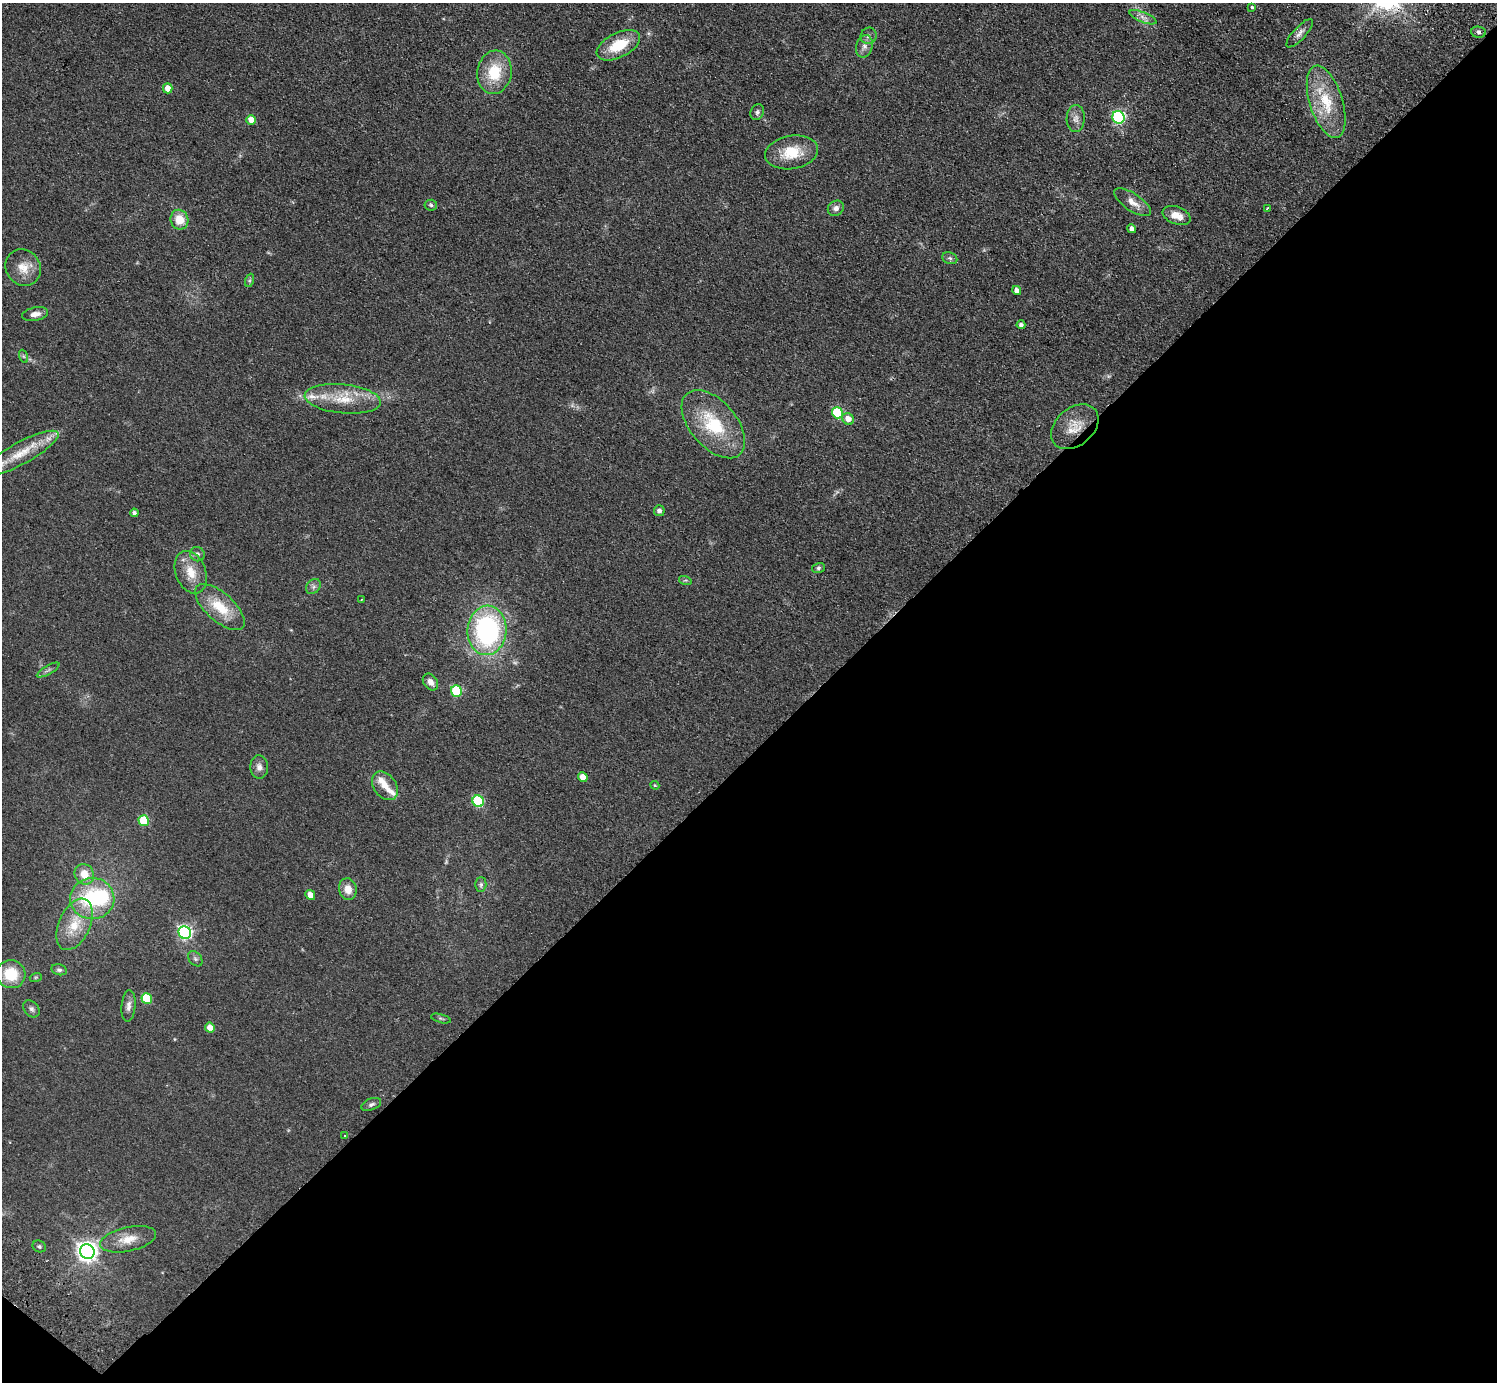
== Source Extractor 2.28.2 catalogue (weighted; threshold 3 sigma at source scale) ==
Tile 15 of 4 x 4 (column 3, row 4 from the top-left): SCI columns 3029-4523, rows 344-1723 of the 6059 x 6067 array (HDU 1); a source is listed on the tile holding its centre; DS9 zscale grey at full resolution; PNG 1499 x 1384 px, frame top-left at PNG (2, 3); each listed source drawn as its Kron ellipse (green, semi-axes under 4 px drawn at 4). Shown black and unused: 46% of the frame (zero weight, under 2 of 3 exposures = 3% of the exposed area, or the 3 px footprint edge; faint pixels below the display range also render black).
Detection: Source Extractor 2.28.2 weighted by HDU 2 'WHT'; one run over the whole footprint, this tile lists its part. Background 0.0635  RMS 0.009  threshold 0.0404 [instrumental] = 3 sigma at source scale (4.5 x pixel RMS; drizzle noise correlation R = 1.50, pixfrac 1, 0.05/0.05 arcsec/px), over >= 5 px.
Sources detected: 81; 6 inside a brighter listed object's ellipse — not listed separately; the other 75 listed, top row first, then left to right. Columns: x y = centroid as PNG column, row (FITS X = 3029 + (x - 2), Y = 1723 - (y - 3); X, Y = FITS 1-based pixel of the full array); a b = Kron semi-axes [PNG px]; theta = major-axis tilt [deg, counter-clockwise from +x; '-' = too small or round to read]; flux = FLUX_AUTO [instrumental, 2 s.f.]
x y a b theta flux
1252 7 3 3 - 2.1
1143 17 14 5 -22 4.3
1478 32 7 5 -4 2.7
1300 33 18 6 48 4.6
869 36 8 7 - 3.3
618 45 23 12 27 28
864 46 11 8 77 5
494 72 22 17 81 30
168 88 5 5 - 8.9
1326 102 37 16 -72 35
757 112 8 6 65 2.3
1118 117 6 6 - 150
1076 119 13 9 89 5.4
251 120 5 4 - 9.9
792 152 27 16 10 27
1132 202 21 8 -34 8.2
431 205 6 5 - 1.7
836 208 8 7 - 4.1
1267 208 3 2 - 0.94
1177 215 14 8 -21 9.7
179 220 10 9 - 15
1132 229 5 4 - 3.3
950 258 8 5 -21 2
23 268 19 17 -54 14
250 280 7 4 71 1.5
1017 290 5 4 - 5.4
35 314 13 6 12 5.4
1021 325 4 4 - 2.2
23 356 7 4 -71 1.4
343 399 38 14 -6 28
837 413 6 5 - 49
848 419 6 5 - 7.5
713 424 40 23 -49 50
1075 427 26 19 40 19
21 453 42 11 29 26
659 511 5 5 - 3.7
134 513 4 4 - 2.3
197 554 7 7 - 2.8
818 568 6 5 - 1.7
191 572 22 15 -68 16
685 580 6 4 -17 1.2
313 587 8 6 48 2.6
361 599 3 2 - 1.4
220 607 31 14 -42 27
487 630 25 19 86 150
48 670 13 2 30 1.8
430 682 9 7 -55 4.9
456 691 6 5 - 54
259 767 12 9 -85 5.1
583 777 5 4 - 11
655 785 4 4 - 0.9
385 786 16 11 -53 8.8
478 801 6 5 - 67
144 821 5 5 - 44
84 874 11 9 -59 11
481 885 7 5 88 1.8
348 889 11 8 -76 9.2
310 895 5 4 - 9.5
92 899 22 20 0 58
75 924 27 15 65 24
185 933 6 6 - 180
195 959 8 6 -49 2.2
59 970 8 5 -13 2.1
11 974 14 14 - 27
36 977 6 4 18 1
147 998 5 5 - 38
129 1006 16 7 85 4.6
31 1009 9 7 -48 2.8
441 1019 10 3 -15 1.3
210 1028 5 5 - 8.8
371 1104 10 5 22 2.4
345 1135 4 3 - 0.9
128 1239 28 12 12 15
39 1246 7 5 -26 1.7
87 1252 7 7 - 570
Overlapping masked pixels (flux is a lower limit): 1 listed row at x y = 1075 427